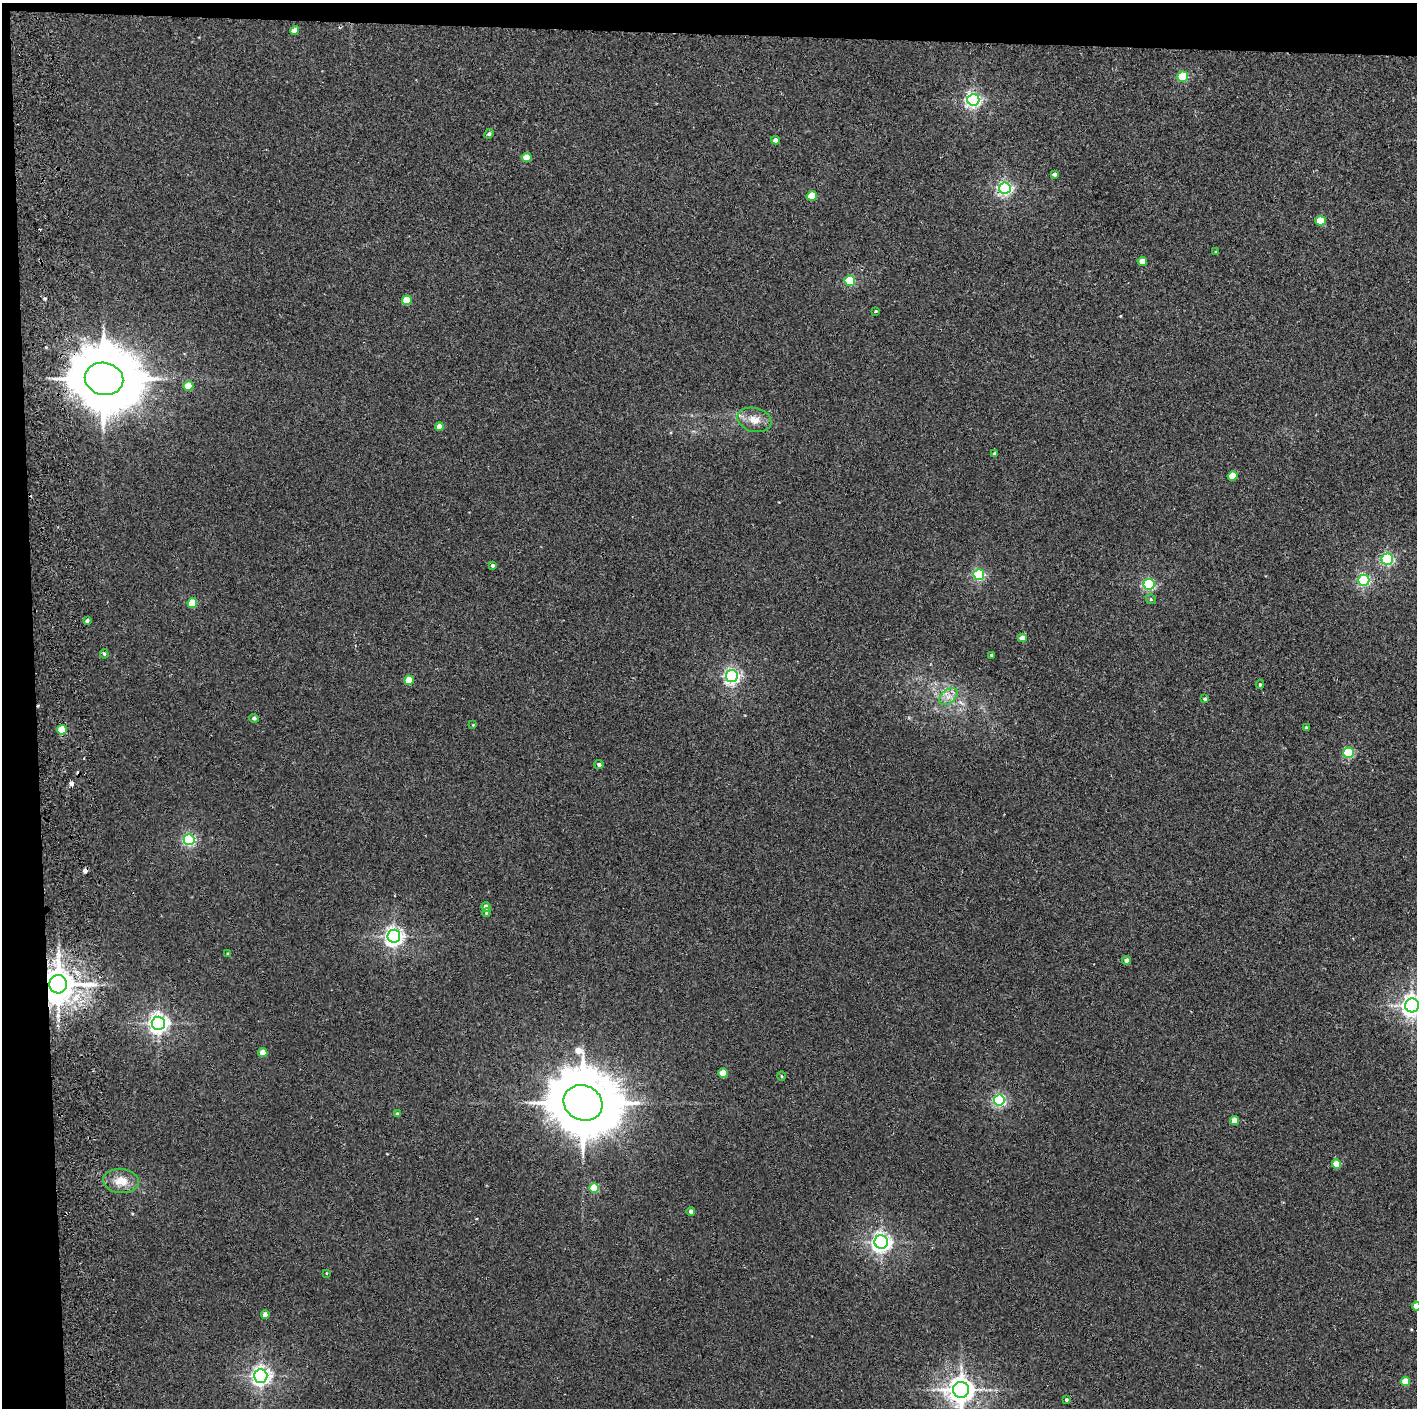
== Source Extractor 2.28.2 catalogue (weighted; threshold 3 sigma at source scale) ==
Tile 1 of 3 x 3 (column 1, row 1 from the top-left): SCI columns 60-1474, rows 2817-4222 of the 4361 x 4228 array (HDU 1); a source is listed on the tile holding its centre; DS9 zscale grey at full resolution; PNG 1419 x 1410 px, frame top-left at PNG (2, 3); each listed source drawn as its Kron ellipse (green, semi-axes under 4 px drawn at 4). Shown black and unused: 5% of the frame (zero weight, under 2 of 3 exposures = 3% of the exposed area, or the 3 px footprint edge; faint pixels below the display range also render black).
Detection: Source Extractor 2.28.2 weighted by HDU 2 'WHT'; one run over the whole footprint, this tile lists its part. Background 0.0355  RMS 0.0063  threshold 0.0283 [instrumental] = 3 sigma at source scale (4.5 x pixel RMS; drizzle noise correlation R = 1.50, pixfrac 1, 0.05/0.05 arcsec/px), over >= 5 px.
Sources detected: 75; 4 cosmic-ray / hot-pixel residue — neither listed nor drawn; the other 71 listed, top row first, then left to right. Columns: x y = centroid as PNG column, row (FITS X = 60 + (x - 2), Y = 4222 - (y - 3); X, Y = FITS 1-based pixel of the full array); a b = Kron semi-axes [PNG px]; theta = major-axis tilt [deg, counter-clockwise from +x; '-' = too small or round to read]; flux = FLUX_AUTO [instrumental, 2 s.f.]
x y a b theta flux
295 30 4 4 - 5.7
1183 77 5 5 - 35
973 100 6 6 - 170
489 134 5 4 - 1.2
775 140 4 4 - 2.7
527 157 5 4 - 8.3
1055 174 4 4 - 2
1005 188 6 5 - 150
812 196 5 4 - 13
1321 221 5 4 - 17
1216 252 4 4 - 0.89
1142 261 5 4 - 7
850 281 5 5 - 40
407 300 5 5 - 16
876 311 4 3 - 0.64
104 379 19 16 -12 5500
188 386 5 5 - 13
754 420 17 12 -14 7.2
439 426 4 4 - 4.9
995 453 4 3 - 1.1
1233 476 5 4 - 13
1387 559 5 5 - 97
493 565 4 3 - 1.3
979 575 5 5 - 82
1364 580 5 5 - 92
1149 584 5 5 - 77
1151 599 5 4 - 0.85
192 603 5 5 - 18
87 621 4 3 - 1.2
1022 638 4 4 - 5
104 654 5 4 - 0.77
991 655 3 3 - 0.65
732 676 6 6 - 170
409 680 5 4 - 16
1260 684 4 3 - 0.88
948 697 10 6 41 4
1205 699 4 4 - 1.2
254 718 5 4 - 1.6
473 725 4 4 - 0.5
1306 728 3 3 - 0.93
62 730 5 4 - 20
1349 753 5 5 - 48
599 764 4 4 - 1.7
189 840 5 5 - 97
486 907 4 4 - 2.8
486 913 4 3 - 0.63
394 936 6 6 - 280
228 953 4 3 - 0.53
1127 960 4 4 - 3.2
58 984 9 9 - 1400
1412 1005 7 7 - 390
158 1023 6 6 - 310
263 1053 4 4 - 8
723 1073 5 4 - 11
782 1076 5 3 - 0.59
999 1100 5 5 - 98
583 1103 20 17 -23 5700
397 1114 4 3 - 1.5
1234 1121 4 4 - 7
1336 1164 4 4 - 9.6
121 1181 18 12 -6 9.5
594 1188 5 5 - 24
691 1211 4 4 - 2.8
881 1242 7 6 - 290
326 1273 3 2 - 0.43
1416 1306 4 4 - 6.8
265 1315 4 4 - 5.8
261 1376 7 6 - 260
1405 1382 5 4 - 11
961 1390 8 8 - 690
1066 1400 4 3 - 0.91
Overlapping masked pixels (flux is a lower limit): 2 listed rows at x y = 104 379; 58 984
Isophote crosses this tile's border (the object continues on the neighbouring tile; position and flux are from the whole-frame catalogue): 3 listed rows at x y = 1412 1005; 1416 1306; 961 1390